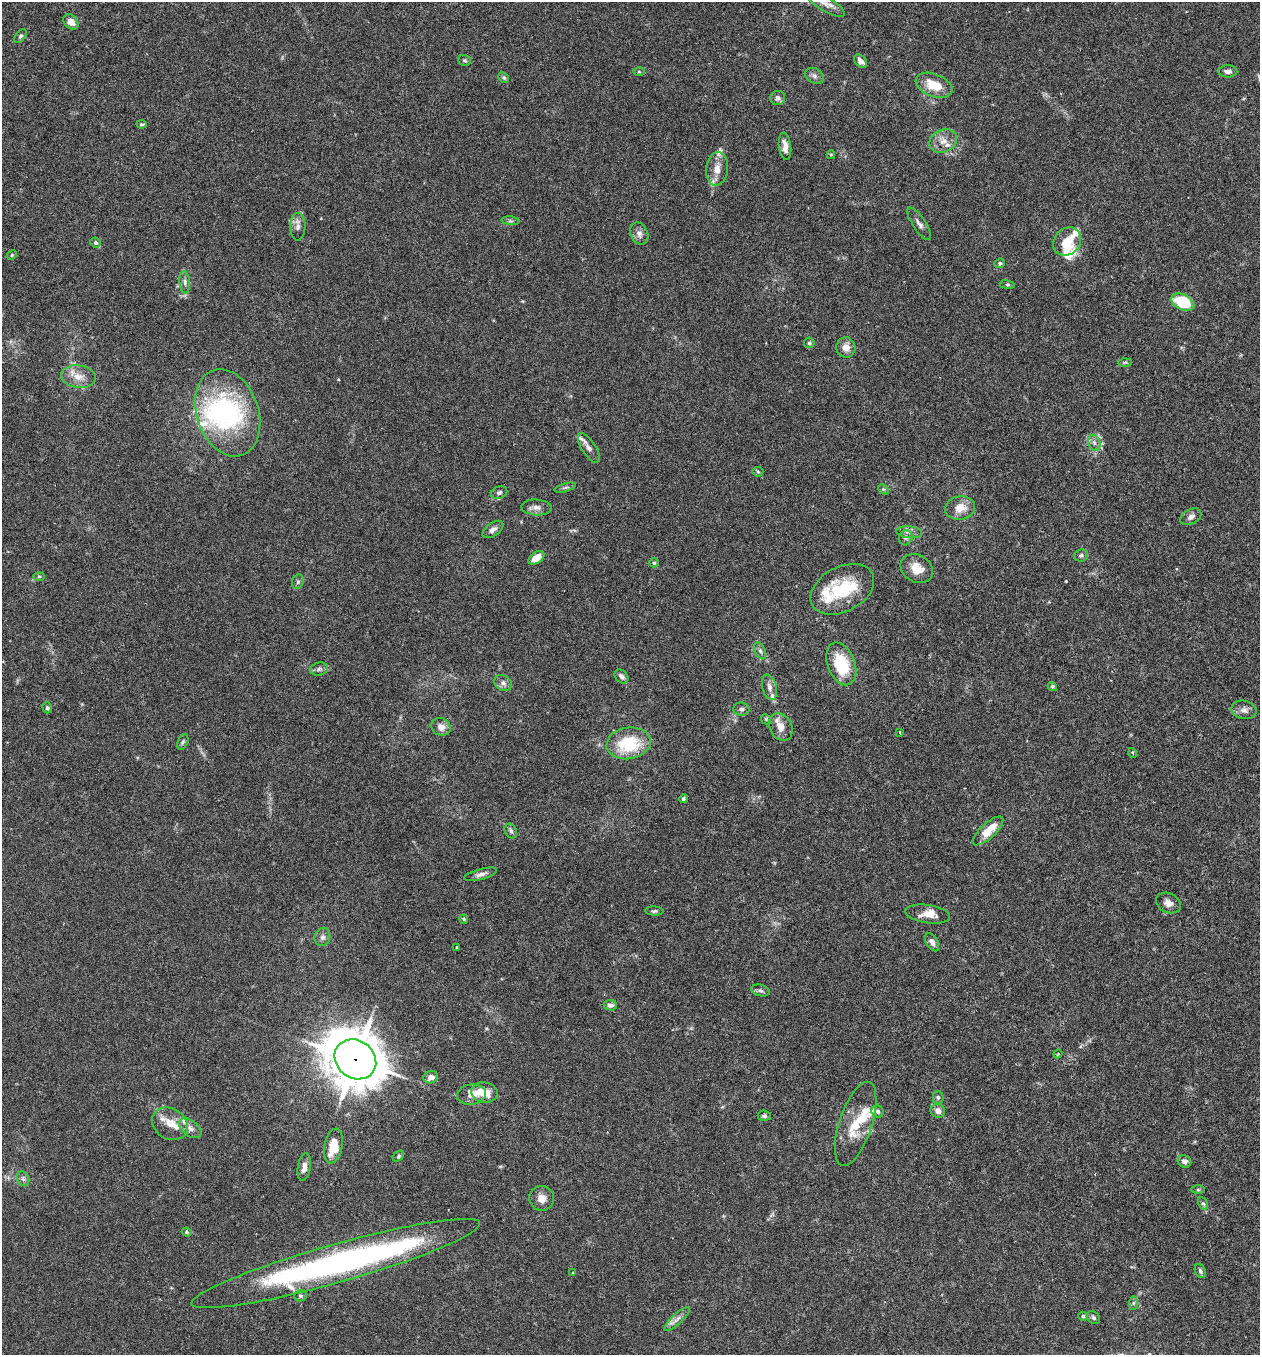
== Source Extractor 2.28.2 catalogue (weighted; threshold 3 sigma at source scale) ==
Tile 6 of 4 x 4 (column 2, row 2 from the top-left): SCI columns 1451-2708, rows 2737-4089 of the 5546 x 5470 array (HDU 1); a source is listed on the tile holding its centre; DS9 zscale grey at full resolution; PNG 1262 x 1357 px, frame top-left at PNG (2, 2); each listed source drawn as its Kron ellipse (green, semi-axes under 4 px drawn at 4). Shown black and unused: <1% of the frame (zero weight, under 3 of 6 exposures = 3% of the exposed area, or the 3 px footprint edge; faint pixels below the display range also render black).
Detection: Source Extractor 2.28.2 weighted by HDU 2 'WHT'; one run over the whole footprint, this tile lists its part. Background 0.0169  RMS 0.002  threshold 0.00799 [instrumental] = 3 sigma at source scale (4.09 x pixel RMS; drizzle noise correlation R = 1.36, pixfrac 0.8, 0.05/0.05 arcsec/px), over >= 5 px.
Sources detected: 127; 2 inside a brighter object's white glare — neither listed nor drawn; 15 inside a brighter listed object's ellipse — not listed separately; the other 110 listed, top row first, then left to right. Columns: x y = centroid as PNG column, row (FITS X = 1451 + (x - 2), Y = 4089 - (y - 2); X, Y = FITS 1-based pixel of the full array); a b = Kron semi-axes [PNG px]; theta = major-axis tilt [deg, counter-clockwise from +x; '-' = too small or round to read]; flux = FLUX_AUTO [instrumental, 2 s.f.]
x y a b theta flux
825 4 22 7 -32 1.5
71 22 8 6 -47 1.3
20 36 8 5 51 0.35
465 60 6 5 - 0.3
861 61 8 5 -50 0.96
1228 71 9 6 2 0.85
639 72 6 4 -1 0.23
814 76 10 7 -28 0.67
504 78 5 5 - 0.32
934 85 19 11 -21 4
778 98 7 7 - 0.63
142 124 5 4 - 0.31
943 141 14 11 25 1.9
785 146 14 6 -82 1.4
831 155 4 3 - 0.23
717 169 17 11 85 2
510 221 9 3 -5 0.33
919 224 19 6 -57 0.87
298 227 14 7 89 0.98
639 234 11 8 -66 0.88
1067 241 15 12 47 4.5
95 243 5 4 - 0.43
12 255 5 4 - 0.21
1000 263 5 4 - 0.36
185 282 11 5 -85 0.57
1007 285 7 4 -8 0.26
1183 302 12 7 -28 8.6
809 343 5 5 - 0.34
846 347 10 9 - 1.4
1125 362 7 4 2 0.31
78 377 17 11 -7 2.2
228 413 45 31 -71 26
1094 443 8 6 -69 0.6
589 448 17 7 -57 1.1
758 472 5 5 - 0.24
565 488 11 3 15 0.38
883 489 6 4 -43 0.25
499 493 8 6 23 0.56
536 507 15 8 -3 0.99
960 508 15 11 10 2.3
1191 517 11 7 30 0.81
493 529 12 6 35 0.82
909 532 13 6 -6 0.78
906 538 7 6 - 0.46
1081 555 7 6 - 0.4
536 558 9 5 35 2.3
654 563 5 4 - 0.21
917 569 17 13 -32 2.6
39 576 6 4 0 0.25
298 582 7 5 70 0.39
842 589 34 22 28 8.3
760 651 9 5 -66 0.52
841 664 22 13 -69 7.9
319 669 9 6 17 0.54
622 676 8 6 -46 0.76
503 683 9 7 -30 0.77
1052 686 5 4 - 0.27
769 687 13 7 -76 0.91
47 708 5 4 - 0.36
741 709 8 6 -7 0.51
1244 710 12 9 -12 0.98
766 719 5 4 - 0.22
441 727 10 8 -28 1.2
781 727 14 11 -61 1.8
900 732 3 2 - 0.12
183 742 8 5 69 0.34
629 743 22 15 8 9
1133 753 5 3 - 0.21
683 799 4 4 - 0.35
511 831 7 5 -63 0.51
988 831 19 7 42 3.4
481 874 17 5 15 0.83
1168 903 13 9 -26 1.2
654 911 9 4 -2 0.36
928 914 23 9 -9 2
464 919 4 4 - 0.2
322 937 9 7 73 0.71
932 942 10 5 -58 0.84
457 947 3 2 - 0.19
760 990 9 5 -14 0.44
610 1005 6 5 - 0.71
1058 1054 4 3 - 0.18
355 1059 22 19 -37 630
431 1077 7 6 - 1.1
484 1093 13 10 -9 2.7
471 1095 14 10 8 2.2
938 1097 6 5 - 0.37
878 1111 6 5 - 0.52
938 1111 7 6 - 1.1
764 1116 6 5 - 0.37
170 1124 19 15 -32 2.9
856 1124 44 16 72 5.5
190 1128 13 7 -38 1.1
333 1146 18 9 79 4.1
398 1156 6 4 44 0.28
1185 1161 7 6 - 0.7
304 1167 14 6 81 1.1
23 1179 8 6 -69 0.51
1198 1190 6 4 0 0.28
542 1198 12 12 - 1.6
1203 1204 7 4 -61 0.31
187 1232 5 4 - 0.21
336 1264 150 19 16 66
1200 1271 7 5 -69 0.46
573 1272 3 3 - 0.2
300 1296 6 5 - 0.33
1133 1303 6 4 89 0.3
1083 1316 5 4 - 0.34
1094 1318 7 5 -46 0.4
677 1319 17 5 42 0.98
Overlapping masked pixels (flux is a lower limit): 1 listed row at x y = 355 1059
Isophote crosses this tile's border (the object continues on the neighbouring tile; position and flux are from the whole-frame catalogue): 1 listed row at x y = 825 4